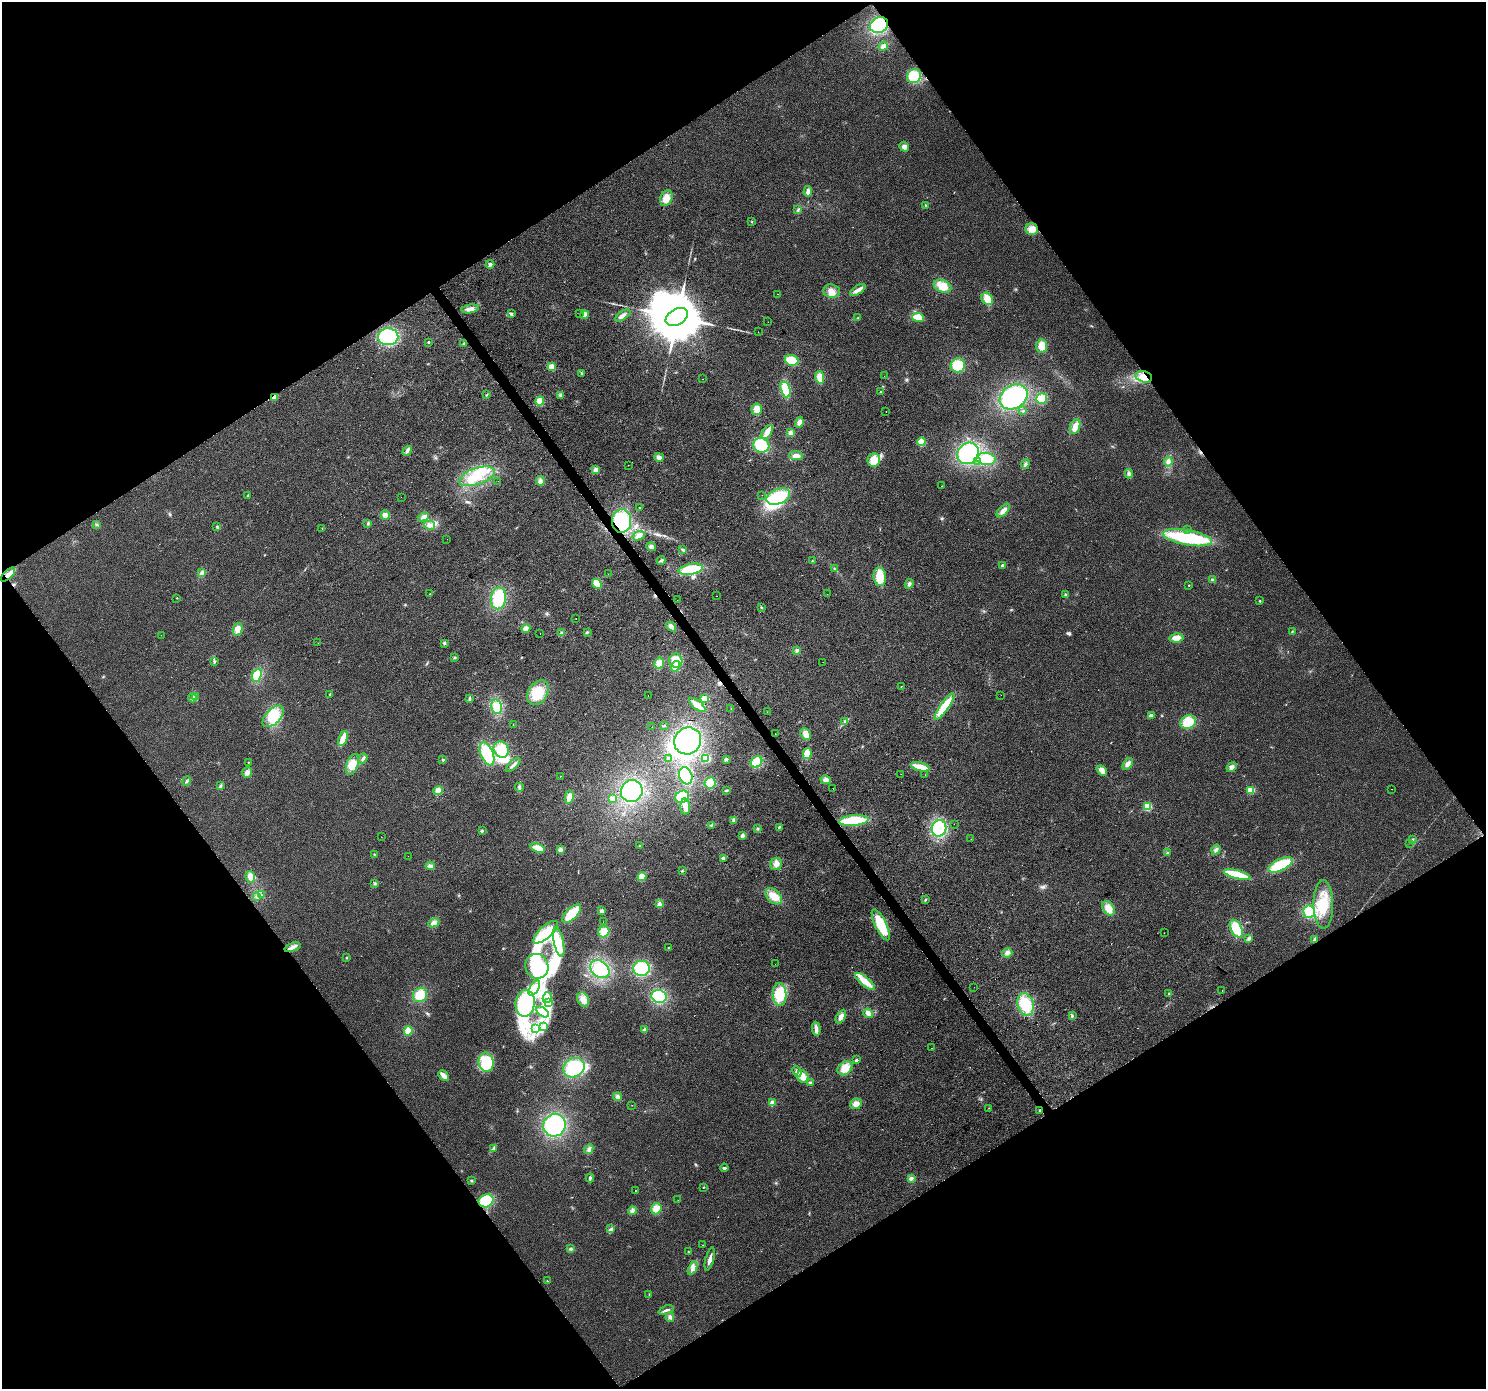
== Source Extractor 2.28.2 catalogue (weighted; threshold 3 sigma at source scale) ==
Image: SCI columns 5-5937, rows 189-5735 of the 5937 x 5861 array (HDU 1 of 3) = the unmasked area's bounding box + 8 px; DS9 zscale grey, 4 x 4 block average (1 PNG px = mean of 4 x 4 image px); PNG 1488 x 1391 px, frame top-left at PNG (2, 2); each listed source drawn as its Kron ellipse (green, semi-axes under 4 px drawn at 4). Shown black and unused: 49% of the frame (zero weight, under 2 of 3 exposures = <1% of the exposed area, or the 3 px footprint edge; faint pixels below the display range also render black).
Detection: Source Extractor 2.28.2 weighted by HDU 2 'WHT'. Background 0.031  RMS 0.0063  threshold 0.0284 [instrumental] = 3 sigma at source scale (4.5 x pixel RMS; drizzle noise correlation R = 1.50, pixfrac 1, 0.0396/0.0396 arcsec/px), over >= 5 px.
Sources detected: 339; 10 inside a brighter object's white glare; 7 cosmic-ray / hot-pixel residue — neither listed nor drawn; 1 coinciding with a brighter row at this scale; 9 inside a brighter listed object's ellipse — not listed separately; the other 312 listed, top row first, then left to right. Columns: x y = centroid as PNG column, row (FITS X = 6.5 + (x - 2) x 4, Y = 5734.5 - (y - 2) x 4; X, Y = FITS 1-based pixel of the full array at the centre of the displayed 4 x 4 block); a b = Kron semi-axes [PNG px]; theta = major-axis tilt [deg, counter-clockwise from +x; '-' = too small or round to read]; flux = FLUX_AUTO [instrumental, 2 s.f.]
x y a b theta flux
879 25 9 7 26 190
883 46 5 3 - 15
914 76 7 6 - 79
904 147 5 4 - 16
808 191 5 3 - 13
666 198 8 6 68 37
925 205 2 2 - 2.2
798 209 3 2 - 3.2
752 221 2 2 - 1.6
1032 229 6 6 - 35
490 264 4 3 - 7.6
943 286 9 6 -23 58
858 290 9 3 34 25
832 291 8 6 -6 27
778 294 2 2 - 5.2
987 299 7 5 -52 54
470 309 9 4 9 22
580 313 2 2 - 1.2
511 314 3 3 - 5.9
585 315 4 3 - 20
623 315 9 3 33 15
677 317 12 8 29 42000
918 317 6 3 -8 56
858 318 2 2 - 1.3
768 322 2 2 - 0.67
758 332 2 2 - 0.88
388 337 10 8 0 170
428 342 2 2 - 8.5
464 343 3 2 - 3.7
1042 346 6 5 - 38
792 360 7 5 -18 69
958 365 7 7 - 92
552 367 2 2 - 170
581 373 2 2 - 2.1
884 376 2 2 - 2.3
820 377 6 4 -78 47
1144 377 8 5 -14 36
702 379 2 2 - 1.5
786 389 8 4 -73 100
881 392 2 2 - 4.5
487 394 2 2 - 1.8
561 395 3 3 - 13
274 397 4 2 - 19
1014 397 15 11 33 320
1042 399 5 5 - 55
540 401 4 4 - 42
757 409 6 5 - 28
1023 411 2 2 - 5.7
886 412 2 2 - 1.1
799 422 5 3 - 20
1075 427 8 5 68 29
767 432 8 4 57 30
791 433 3 2 - 15
921 442 4 4 - 45
761 445 8 7 - 100
407 451 5 3 - 8.8
968 453 11 10 - 250
796 456 7 4 -4 20
659 457 5 4 - 14
986 459 9 6 -4 93
874 460 7 6 - 52
977 461 2 2 - 1.4
1168 462 5 3 - 14
1025 464 5 2 - 6.8
628 465 2 2 - 0.67
596 470 4 3 - 21
1129 474 4 3 - 8.6
477 476 19 8 18 84
498 481 2 2 - 1.6
540 481 5 4 - 11
942 486 2 2 - 52
248 495 2 2 - 1.7
762 495 2 2 - 3
778 496 12 7 21 150
401 497 2 2 - 2.7
640 507 2 2 - 3.9
1003 511 8 4 47 21
385 515 4 4 - 18
423 517 6 4 24 14
622 521 12 9 85 150
368 523 3 2 - 4.4
96 525 2 2 - 2.1
430 525 5 4 - 14
217 527 2 2 - 3.3
322 528 2 2 - 2.1
1187 529 2 2 - 7.8
639 536 6 4 21 16
1188 538 25 7 -10 300
447 539 2 2 - 0.65
651 547 5 4 - 14
683 550 3 2 - 3.4
661 560 4 2 - 5.4
812 561 2 2 - 1.8
1002 565 2 2 - 13
691 569 12 5 10 130
835 569 2 2 - 2.6
202 573 4 3 - 7.9
608 574 2 2 - 0.67
8 575 9 3 44 20
880 577 9 6 -84 75
1212 579 3 2 - 4
597 584 5 3 - 61
909 584 5 3 - 9.5
1189 585 2 2 - 4
430 594 2 2 - 1
827 594 2 2 - 1.3
1066 595 3 2 - 4.8
716 596 2 2 - 1.1
177 598 2 2 - 3.3
498 598 11 7 80 140
677 600 2 2 - 1.1
1260 601 2 2 - 2.5
761 607 3 2 - 3.1
576 619 2 2 - 1
671 626 5 4 - 18
526 628 5 4 - 14
238 629 6 5 - 28
587 632 3 2 - 4.7
1292 632 2 2 - 3.3
540 633 2 2 - 4.3
561 633 2 2 - 3.2
161 635 2 2 - 2.3
1176 638 7 4 7 32
318 643 2 2 - 0.98
444 643 3 3 - 4.7
797 650 4 3 - 7.9
454 657 3 2 - 4.2
676 661 7 6 - 64
214 662 3 2 - 3
823 662 2 2 - 3.7
659 663 5 5 - 26
676 666 5 4 - 64
257 675 7 4 68 86
901 687 2 2 - 1.5
538 693 13 9 57 90
330 694 3 2 - 2.8
648 695 2 2 - 1.7
1001 695 2 2 - 0.69
196 696 3 2 - 4.8
192 698 4 3 - 9.2
470 699 3 2 - 4.4
704 699 4 3 - 24
697 705 10 3 -39 40
945 706 16 4 54 96
497 707 7 5 -76 63
731 709 2 2 - 1.2
767 712 2 2 - 1.1
1151 715 2 2 - 42
273 716 13 7 45 76
845 721 4 2 - 6
1188 722 8 6 22 85
513 725 2 2 - 1.3
664 725 3 2 - 2.4
652 727 2 2 - 1.6
775 734 2 2 - 1.5
806 734 6 5 - 26
343 738 8 4 68 48
688 741 14 13 - 330
501 749 8 7 - 84
807 753 5 3 - 54
487 754 12 6 -68 130
363 758 5 2 - 9.6
706 758 4 3 - 47
669 759 3 2 - 5.9
726 759 4 3 - 5.6
442 760 3 2 - 3.1
248 762 2 2 - 2.4
756 762 6 5 - 65
352 764 11 6 69 45
1128 764 7 4 59 16
513 765 9 3 43 12
920 767 10 3 -15 74
1231 767 5 4 - 17
1102 771 6 4 -40 28
247 772 5 4 - 14
901 774 2 2 - 0.92
925 775 2 2 - 0.66
561 776 2 2 - 1
686 776 9 6 -69 130
826 780 5 4 - 15
187 781 5 3 - 6.7
710 783 6 5 - 53
220 786 3 2 - 5.2
519 787 4 2 - 6.3
833 789 2 2 - 1.9
1392 789 2 2 - 0.93
727 790 3 2 - 4.2
1251 790 2 2 - 210
438 791 5 4 - 25
632 791 11 10 - 230
569 797 7 4 78 27
682 797 7 6 - 110
612 799 4 3 - 18
685 807 8 4 -88 28
1148 807 2 2 - 240
734 820 4 3 - 6.2
854 821 15 5 4 170
954 824 2 2 - 0.65
711 825 4 2 - 4
779 827 3 2 - 4.4
939 828 8 7 - 150
758 829 2 2 - 1.6
482 830 3 2 - 4.1
743 835 3 3 - 13
381 837 2 2 - 0.71
971 839 2 2 - 2.8
1412 839 2 2 - 19
1409 843 2 2 - 0.77
640 846 2 2 - 6.2
538 848 7 3 -18 47
560 850 4 4 - 13
1216 850 5 3 - 11
1168 853 3 2 - 4.1
374 854 2 2 - 1.9
408 856 2 2 - 0.58
723 858 2 2 - 34
776 864 6 5 - 20
1280 865 13 6 26 150
430 866 4 4 - 11
682 871 3 2 - 3.2
1237 875 14 4 -15 130
250 877 6 4 -75 24
642 877 4 4 - 45
375 883 3 2 - 5
261 895 2 2 - 1.9
257 896 4 2 - 4.4
774 896 10 6 -44 43
925 900 3 2 - 3.6
659 904 3 2 - 5.6
1323 904 24 9 -89 120
1108 908 8 5 -57 43
602 911 3 3 - 17
1309 912 6 6 - 73
572 914 12 5 44 100
603 922 2 2 - 0.52
434 923 6 4 27 14
881 925 17 5 -64 150
1236 928 9 5 -63 92
546 932 15 6 42 70
604 932 6 5 - 43
1164 933 2 2 - 0.55
1249 938 4 2 - 10
1315 940 2 2 - 35
559 942 15 5 -78 47
293 947 8 4 20 16
668 948 2 2 - 2.1
1007 953 5 4 - 13
346 958 2 2 - 3.7
775 964 2 2 - 0.52
537 966 12 11 - 110
641 968 8 7 - 150
600 969 10 8 -39 120
865 981 12 4 -39 48
974 987 2 2 - 2.2
534 988 8 4 59 28
1222 990 2 2 - 0.57
780 994 11 7 -87 110
1168 994 3 2 - 2.1
420 995 7 7 - 63
659 996 7 6 - 150
547 997 6 4 64 19
583 999 7 5 -62 28
548 1002 2 2 - 2
525 1003 13 9 82 220
1026 1004 11 8 -75 120
542 1012 7 4 -34 36
868 1013 5 4 - 12
1072 1016 3 2 - 3.5
841 1017 7 4 60 19
544 1026 3 2 - 6.6
536 1029 4 2 - 7.6
816 1029 7 4 -87 16
644 1030 4 3 - 7.4
408 1031 5 4 - 44
932 1048 2 2 - 6.1
856 1060 2 2 - 20
486 1062 10 7 -80 140
574 1068 11 9 27 180
845 1068 8 6 39 49
797 1071 6 3 -65 11
444 1076 6 2 -46 36
803 1076 6 5 - 34
810 1082 3 2 - 3.3
617 1097 4 4 - 11
773 1103 2 2 - 68
856 1104 6 5 - 21
632 1105 2 2 - 0.89
989 1108 2 2 - 1.3
1040 1111 2 2 - 35
554 1125 11 11 - 290
493 1148 3 2 - 4.5
589 1149 5 3 - 10
724 1168 4 2 - 5.4
590 1178 4 2 - 6
911 1178 4 3 - 7.1
471 1181 3 2 - 2.9
704 1187 2 2 - 4.6
635 1190 2 2 - 1.2
678 1200 2 2 - 1
486 1201 7 6 - 110
656 1209 5 5 - 26
632 1210 4 3 - 8.8
611 1228 2 2 - 1.8
703 1245 2 2 - 0.86
571 1249 3 2 - 5
688 1252 2 2 - 2
710 1259 12 3 75 18
693 1268 7 3 64 14
547 1281 2 2 - 4.1
649 1295 2 2 - 0.95
666 1310 8 2 21 11
670 1317 4 4 - 9.5
Overlapping masked pixels (flux is a lower limit): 6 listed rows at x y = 879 25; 1144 377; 274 397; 622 521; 8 575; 1040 1111
Diffuse or blended objects may show on this block-average render without a row.